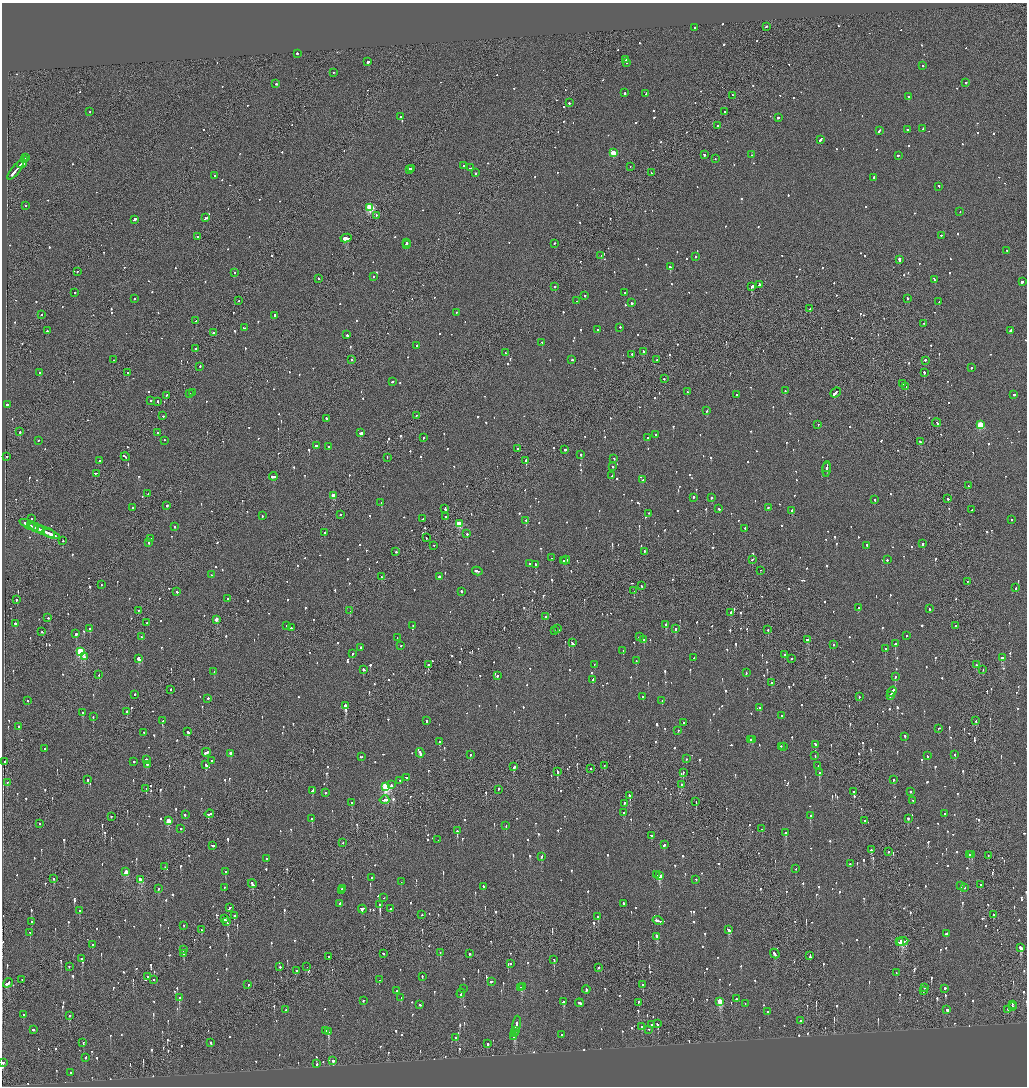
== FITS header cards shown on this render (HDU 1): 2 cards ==
NAXIS1  =                 2050
NAXIS2  =                 2168

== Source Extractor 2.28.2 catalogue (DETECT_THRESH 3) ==
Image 2050 x 2168 px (HDU 1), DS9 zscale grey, zoomed out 1/2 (1 PNG px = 2 x 2 image px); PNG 1029 x 1088 px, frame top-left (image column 2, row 2168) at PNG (2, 3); each listed source drawn as its Kron ellipse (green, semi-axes under 4 px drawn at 4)
Background -0.103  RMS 0.066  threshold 0.199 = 3 sigma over >= 5 px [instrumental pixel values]
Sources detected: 1553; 58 cannot appear on this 1/2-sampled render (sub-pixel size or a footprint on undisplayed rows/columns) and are neither listed nor drawn; of the other 1495, the 500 brightest by FLUX_AUTO listed and drawn (995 fainter detections omitted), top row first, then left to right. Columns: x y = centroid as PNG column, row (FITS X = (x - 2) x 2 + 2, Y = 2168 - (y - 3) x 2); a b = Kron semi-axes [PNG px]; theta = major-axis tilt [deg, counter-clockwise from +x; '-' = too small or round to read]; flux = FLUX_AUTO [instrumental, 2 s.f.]
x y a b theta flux
766 27 2 2 - 140
695 28 2 2 - 450
297 54 2 2 - 190
625 60 2 2 - 96
368 62 2 2 - 1500
626 63 2 2 - 100
923 66 2 2 - 110
333 73 2 2 - 130
966 83 2 2 - 120
276 84 2 2 - 150
625 93 2 2 - 280
646 94 3 2 - 100
732 96 2 1 - 110
909 97 2 2 - 190
569 103 2 2 - 160
90 112 2 2 - 160
725 112 2 2 - 330
401 117 2 2 - 160
778 118 2 2 - 1100
718 126 2 2 - 120
923 129 2 2 - 200
908 130 2 2 - 140
879 131 3 2 - 260
821 140 3 2 - 730
613 153 3 3 - 420
704 155 2 2 - 270
752 155 2 2 - 110
898 156 2 2 - 360
26 158 4 1 - 280
715 159 2 1 - 150
24 160 2 1 - 220
22 164 5 3 - 990
464 166 2 2 - 170
630 167 2 1 - 110
471 168 3 1 - 150
411 169 2 2 - 120
409 170 3 2 - 150
16 171 12 2 50 980
475 173 2 2 - 130
652 173 2 1 - 120
214 176 2 2 - 300
874 178 2 2 - 120
939 187 3 2 - 140
25 206 2 1 - 150
370 208 3 3 - 920
960 212 2 1 - 120
376 216 3 1 - 170
205 218 3 2 - 160
134 220 3 2 - 1100
941 236 2 2 - 160
198 237 2 2 - 110
346 238 6 2 11 4400
407 243 2 2 - 210
554 244 2 2 - 260
406 245 2 2 - 230
1007 251 2 2 - 110
601 256 2 1 - 180
695 257 2 1 - 310
899 260 4 2 - 270
670 267 2 2 - 550
77 272 2 2 - 99
234 273 2 2 - 130
373 277 2 2 - 160
318 279 2 2 - 140
934 280 4 2 - 170
1022 282 3 2 - 470
759 285 3 2 - 510
554 287 2 2 - 170
752 287 3 2 - 1000
75 293 2 2 - 240
625 293 2 2 - 140
585 296 2 2 - 140
134 299 2 2 - 160
907 299 2 2 - 200
239 301 2 2 - 100
577 301 2 1 - 120
939 302 2 2 - 98
631 303 3 2 - 220
810 309 2 2 - 150
456 313 2 2 - 150
41 315 2 1 - 200
274 316 3 2 - 910
196 321 2 1 - 280
924 324 2 1 - 98
244 328 2 2 - 100
620 328 2 2 - 160
598 330 2 2 - 170
47 331 2 2 - 140
1010 331 3 2 - 360
214 333 2 2 - 120
347 335 2 2 - 690
542 343 2 1 - 160
417 346 2 2 - 310
195 349 2 2 - 99
643 352 2 2 - 200
505 353 2 2 - 230
632 355 2 1 - 130
114 360 2 2 - 110
352 360 2 2 - 210
572 360 2 2 - 170
656 360 2 2 - 100
925 361 2 2 - 290
200 367 2 2 - 160
971 368 2 2 - 360
40 373 2 2 - 130
128 373 2 2 - 240
924 373 2 2 - 650
664 379 2 2 - 110
392 382 3 2 - 500
903 384 2 2 - 180
906 387 2 1 - 550
785 391 2 2 - 150
687 392 2 2 - 110
192 393 3 2 - 150
836 393 6 2 40 1100
190 394 2 2 - 570
737 395 2 1 - 140
1014 395 2 2 - 120
166 396 2 1 - 290
151 401 2 2 - 400
157 402 2 2 - 330
7 405 2 2 - 330
707 411 2 2 - 130
163 416 2 2 - 250
416 416 2 2 - 120
327 419 4 2 - 260
936 423 4 2 - 230
818 425 2 2 - 190
980 425 3 3 - 620
20 432 2 2 - 170
158 433 2 2 - 410
360 433 3 2 - 800
656 435 2 2 - 470
423 438 2 2 - 350
648 438 2 2 - 120
38 441 2 2 - 110
164 441 2 2 - 140
920 442 2 2 - 390
316 446 3 2 - 300
329 447 2 2 - 97
517 449 2 2 - 110
565 450 2 2 - 150
581 455 2 2 - 120
7 457 2 1 - 130
125 457 4 2 - 270
387 458 2 1 - 110
614 459 2 2 - 150
100 461 2 2 - 100
526 461 2 2 - 540
613 467 2 2 - 99
827 468 5 2 - 330
826 470 8 2 87 290
96 474 3 1 - 220
612 476 2 2 - 110
273 477 4 2 - 390
643 480 2 2 - 170
968 486 2 2 - 120
148 494 2 2 - 110
333 496 2 2 - 200
693 498 3 2 - 320
711 498 2 2 - 110
948 499 2 1 - 130
875 500 2 2 - 110
381 503 3 2 - 240
167 506 2 2 - 260
132 508 2 2 - 120
768 508 2 2 - 140
445 509 3 2 - 250
718 509 3 2 - 300
972 510 2 2 - 110
792 511 3 2 - 420
649 514 2 2 - 150
340 515 2 2 - 180
262 516 2 2 - 99
446 517 3 2 - 140
31 519 2 2 - 97
423 519 3 2 - 200
1012 520 2 2 - 110
526 521 2 2 - 450
459 524 3 3 - 570
29 525 10 2 -25 840
31 526 3 2 - 350
174 527 2 2 - 140
36 528 8 2 -22 550
745 529 2 2 - 150
40 530 4 2 - 360
45 532 17 2 -23 880
324 533 2 2 - 540
49 534 6 2 -23 670
467 534 2 2 - 350
426 538 2 1 - 100
151 539 2 2 - 170
63 541 2 2 - 160
149 543 2 2 - 420
923 544 2 2 - 140
434 546 2 1 - 110
867 546 2 2 - 410
396 552 2 1 - 630
645 552 2 2 - 430
552 558 2 2 - 99
752 560 2 2 - 100
887 560 2 2 - 160
563 561 4 1 - 170
566 561 4 2 - 270
530 564 3 2 - 140
536 565 2 2 - 820
477 571 5 2 - 290
760 571 2 1 - 99
212 575 3 2 - 180
381 577 2 2 - 110
439 577 2 2 - 150
967 582 2 1 - 110
101 585 2 1 - 120
642 586 2 2 - 140
1016 588 2 2 - 200
634 591 2 1 - 120
177 592 2 2 - 200
461 592 2 2 - 160
228 599 3 2 - 150
16 600 2 2 - 140
858 608 2 1 - 97
929 609 2 2 - 270
138 611 2 1 - 110
350 611 2 1 - 140
731 613 2 2 - 360
546 617 2 2 - 110
48 618 2 2 - 110
216 620 3 2 - 190
147 623 2 1 - 97
15 624 2 2 - 310
666 625 2 2 - 610
287 626 2 2 - 150
413 626 2 2 - 100
955 626 2 1 - 220
291 628 2 2 - 140
90 629 2 2 - 430
558 629 3 2 - 260
676 629 2 2 - 350
768 630 2 1 - 230
554 631 2 2 - 140
42 632 2 2 - 220
76 634 2 2 - 710
906 636 2 2 - 150
141 637 2 2 - 120
639 637 2 2 - 140
397 638 2 2 - 280
644 640 2 2 - 130
807 640 3 2 - 210
572 643 4 2 - 480
895 644 2 2 - 530
833 645 2 2 - 180
401 646 2 2 - 200
361 648 2 2 - 400
885 649 2 2 - 120
623 651 2 2 - 99
81 652 4 3 - 1200
352 654 2 2 - 200
784 655 2 2 - 310
85 657 3 2 - 140
694 658 2 1 - 140
1002 658 4 2 - 250
139 659 3 2 - 1100
791 659 2 2 - 170
636 661 2 2 - 110
428 665 2 2 - 310
594 665 2 1 - 110
977 665 3 2 - 130
364 670 3 2 - 200
983 670 2 2 - 100
214 672 2 2 - 110
746 673 3 2 - 110
99 675 2 2 - 270
497 676 2 2 - 290
895 677 2 2 - 220
593 680 3 2 - 100
771 683 2 2 - 130
171 690 2 2 - 290
892 692 5 2 - 570
135 695 2 2 - 170
890 696 3 2 - 240
643 697 2 2 - 230
859 697 2 1 - 190
208 699 2 2 - 130
28 701 2 1 - 110
662 701 2 2 - 170
345 706 2 2 - 5100
760 708 2 2 - 320
127 712 2 2 - 220
83 713 3 2 - 220
781 716 2 2 - 180
93 717 2 2 - 220
162 721 2 2 - 490
427 721 2 2 - 130
976 721 2 2 - 130
683 723 2 2 - 140
19 727 3 2 - 250
939 729 2 2 - 190
678 731 2 2 - 120
188 732 3 2 - 120
144 733 2 2 - 160
905 737 2 2 - 290
750 740 3 2 - 250
752 740 2 1 - 160
440 742 2 2 - 260
815 745 3 2 - 150
781 747 2 1 - 130
783 747 2 1 - 360
45 749 2 2 - 170
206 753 4 2 - 310
420 753 5 2 - 320
230 754 2 2 - 660
470 755 2 2 - 300
954 755 2 2 - 200
815 756 2 2 - 140
927 756 2 2 - 110
361 757 3 1 - 390
686 759 2 2 - 110
146 760 2 2 - 690
211 761 2 2 - 130
5 762 2 2 - 400
134 762 2 2 - 140
147 765 2 2 - 110
206 765 3 2 - 180
604 766 2 1 - 110
818 766 2 1 - 140
514 767 3 2 - 150
591 769 2 2 - 140
557 772 3 2 - 540
683 773 2 2 - 270
820 773 2 2 - 560
407 778 3 2 - 170
88 780 2 2 - 420
893 780 2 2 - 420
400 781 2 2 - 140
7 783 2 2 - 130
391 785 2 2 - 190
681 785 2 2 - 190
386 787 4 3 - 1700
146 789 2 1 - 160
498 790 3 2 - 150
313 791 3 2 - 160
853 792 2 1 - 480
910 792 2 2 - 150
325 793 2 2 - 260
630 796 3 2 - 200
384 800 5 2 - 310
913 801 2 2 - 140
696 802 2 1 - 98
352 803 2 2 - 170
624 804 3 2 - 230
624 813 2 2 - 220
209 814 5 2 - 500
945 814 2 2 - 230
185 815 2 2 - 140
810 816 2 2 - 140
111 817 2 1 - 330
312 819 2 2 - 700
908 819 3 2 - 130
169 821 3 2 - 350
864 821 2 1 - 130
40 824 2 2 - 140
506 826 2 2 - 150
181 829 2 2 - 490
762 829 2 2 - 130
457 831 2 2 - 520
786 833 2 2 - 570
651 836 3 2 - 230
438 840 2 2 - 110
343 843 2 2 - 120
664 845 2 2 - 310
212 846 3 2 - 290
871 850 3 2 - 230
888 852 3 2 - 170
969 855 2 1 - 160
972 855 3 2 - 180
988 856 2 1 - 160
541 857 3 2 - 160
266 859 2 2 - 98
850 864 2 2 - 170
165 867 2 2 - 120
796 869 2 2 - 150
126 872 3 2 - 290
225 872 2 2 - 260
657 875 2 1 - 140
660 876 3 3 - 800
371 878 2 2 - 100
54 879 2 2 - 280
141 880 3 2 - 380
696 880 2 2 - 150
401 882 2 1 - 110
252 884 4 2 - 570
980 885 2 1 - 170
960 886 3 2 - 110
483 887 2 2 - 110
224 888 2 2 - 210
964 888 2 2 - 150
159 889 3 2 - 120
342 889 2 2 - 220
341 891 3 2 - 430
383 898 2 1 - 120
340 904 2 2 - 430
623 904 3 2 - 190
380 905 2 2 - 3000
230 908 3 2 - 170
391 909 2 1 - 630
362 910 4 3 - 880
79 911 2 2 - 140
422 915 2 2 - 120
993 915 2 1 - 450
234 916 3 2 - 110
598 917 2 2 - 630
224 919 2 2 - 230
658 921 5 2 - 640
31 922 2 2 - 140
227 922 4 2 - 460
184 926 2 1 - 200
201 930 3 1 - 190
729 930 3 2 - 310
30 933 2 2 - 120
946 934 2 2 - 580
657 937 3 2 - 410
900 942 2 2 - 240
903 942 5 3 - 1100
92 945 2 2 - 120
1021 948 3 2 - 620
183 950 2 2 - 120
440 953 2 2 - 190
184 954 2 2 - 150
383 954 2 2 - 120
469 954 2 2 - 690
775 954 5 2 - 340
810 956 4 2 - 370
329 957 2 2 - 140
82 959 2 1 - 120
554 960 2 1 - 320
510 964 2 2 - 240
69 967 2 2 - 100
280 967 2 2 - 140
307 967 2 1 - 110
599 968 2 2 - 140
296 971 2 2 - 320
896 973 2 2 - 100
147 977 2 1 - 110
422 977 2 2 - 160
22 980 3 2 - 120
154 980 2 2 - 110
379 980 2 2 - 120
492 982 3 2 - 250
8 983 5 2 - 410
248 985 2 2 - 160
643 985 3 2 - 100
522 987 2 2 - 660
521 988 3 2 - 200
924 988 2 2 - 120
463 989 2 2 - 390
944 989 3 2 - 220
586 990 4 2 - 230
397 991 2 2 - 340
923 991 3 1 - 140
461 994 4 2 - 200
179 998 3 2 - 190
401 998 2 2 - 150
736 999 2 2 - 230
363 1001 2 2 - 180
563 1002 3 2 - 160
720 1002 4 3 - 550
579 1003 4 2 - 270
638 1003 3 2 - 200
745 1004 2 1 - 120
420 1005 2 2 - 460
1012 1005 3 1 - 130
1013 1007 2 1 - 150
286 1010 2 2 - 110
947 1010 2 2 - 780
1008 1010 2 1 - 120
768 1012 2 2 - 140
24 1015 2 2 - 110
69 1016 2 2 - 120
801 1021 2 2 - 160
516 1024 8 2 79 360
658 1024 3 2 - 140
652 1025 2 2 - 120
642 1027 2 2 - 110
33 1030 3 2 - 200
649 1030 2 2 - 120
326 1031 2 2 - 200
515 1031 3 2 - 350
328 1032 3 2 - 360
515 1033 2 2 - 230
561 1035 2 2 - 110
514 1037 3 2 - 200
456 1038 2 2 - 130
83 1043 2 2 - 320
211 1043 2 2 - 220
487 1044 2 2 - 240
86 1058 3 2 - 120
333 1061 2 2 - 290
3 1063 3 2 - 130
317 1064 2 2 - 98
71 1073 2 2 - 120
At the frame edge (FLAGS 8, measured only in part): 1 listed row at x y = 3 1063
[995 fainter detections neither listed nor drawn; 58 sub-pixel or undisplayed-footprint detections neither listed nor drawn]